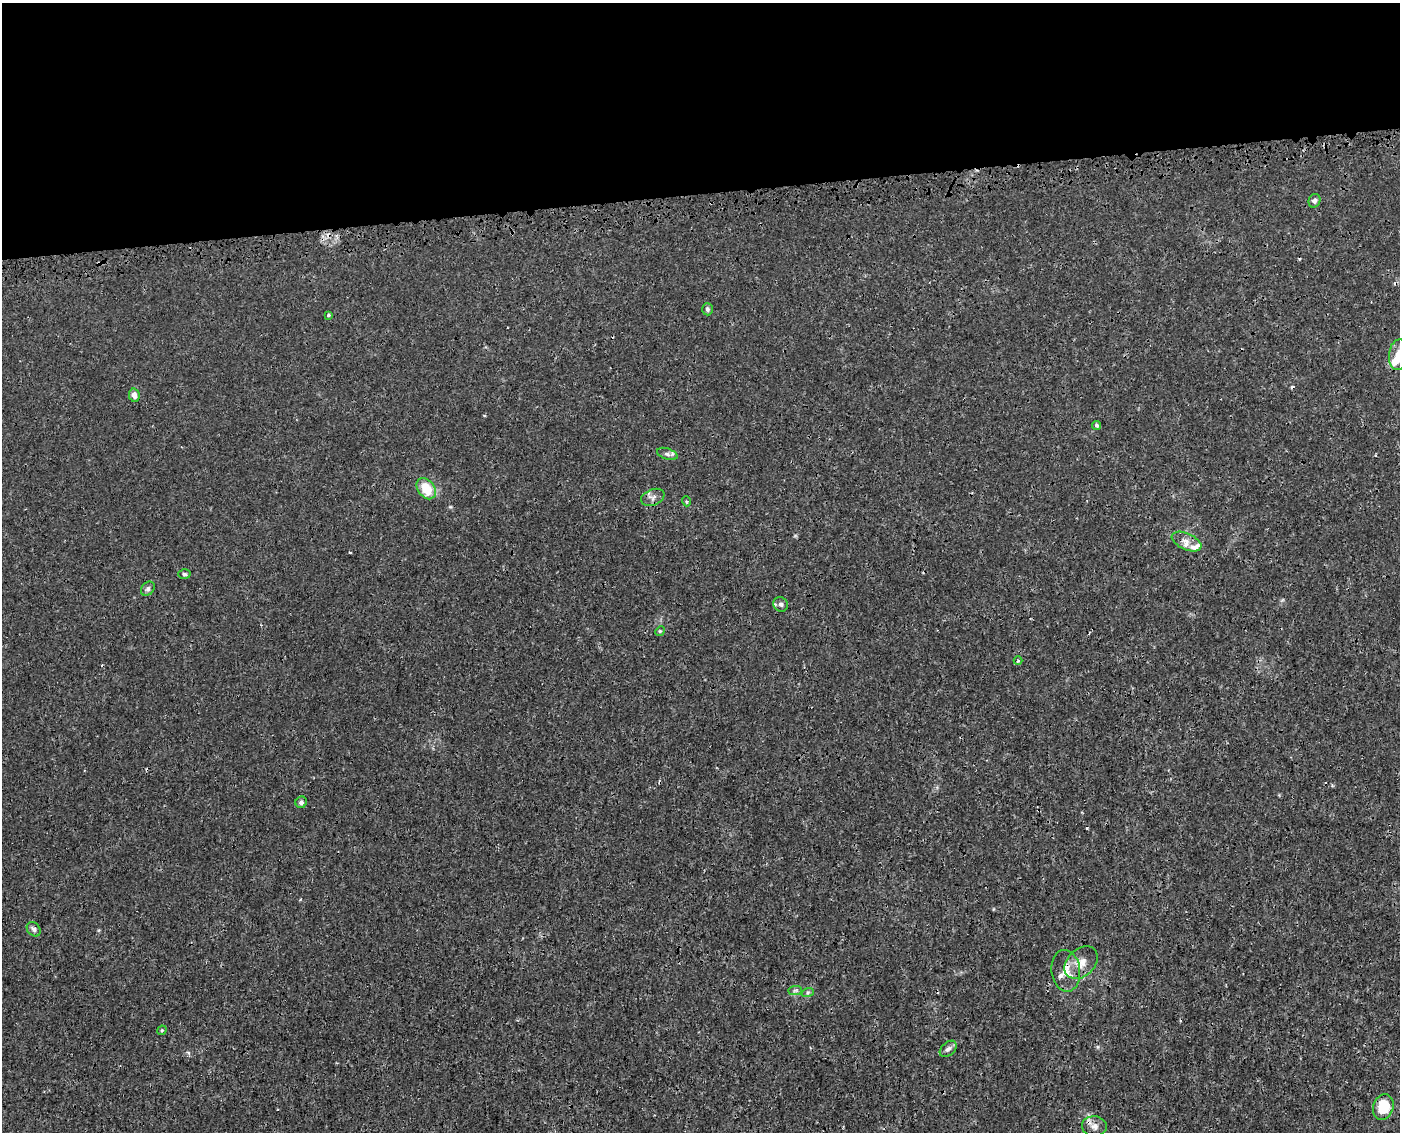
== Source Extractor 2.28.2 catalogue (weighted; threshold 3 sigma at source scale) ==
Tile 2 of 3 x 4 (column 2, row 1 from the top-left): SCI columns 1479-2876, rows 3443-4572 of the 4397 x 4623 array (HDU 1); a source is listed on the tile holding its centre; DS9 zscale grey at full resolution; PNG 1402 x 1134 px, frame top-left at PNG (2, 3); each listed source drawn as its Kron ellipse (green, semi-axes under 4 px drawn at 4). Shown black and unused: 17% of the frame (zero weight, under 3 of 4 exposures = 7% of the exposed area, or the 3 px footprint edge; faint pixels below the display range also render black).
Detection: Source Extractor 2.28.2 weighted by HDU 2 'WHT'; one run over the whole footprint, this tile lists its part. Background 0.00133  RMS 8.8e-04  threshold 0.00394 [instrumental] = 3 sigma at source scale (4.5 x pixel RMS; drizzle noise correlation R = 1.50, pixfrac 1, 0.0396/0.0396 arcsec/px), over >= 5 px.
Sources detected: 33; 5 cosmic-ray / hot-pixel residue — neither listed nor drawn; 2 inside a brighter listed object's ellipse — not listed separately; the other 26 listed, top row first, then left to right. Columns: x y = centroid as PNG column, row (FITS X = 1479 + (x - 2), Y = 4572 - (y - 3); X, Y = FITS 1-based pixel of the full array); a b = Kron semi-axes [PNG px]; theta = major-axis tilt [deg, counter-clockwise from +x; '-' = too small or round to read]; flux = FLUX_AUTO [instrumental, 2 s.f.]
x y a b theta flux
1314 201 7 5 69 0.26
707 309 6 5 - 0.19
328 315 3 3 - 0.13
1399 355 15 9 84 1.3
134 395 7 5 -78 0.45
1097 425 5 4 - 0.16
667 454 10 5 -19 0.28
426 489 12 8 -54 2
653 497 12 8 22 0.44
686 501 5 3 - 0.097
1186 541 16 8 -24 0.66
184 574 6 4 -4 0.16
148 589 8 6 46 0.23
781 604 7 7 - 0.27
660 631 5 4 - 0.097
1018 661 4 4 - 0.11
301 802 6 5 - 0.26
34 929 8 6 -49 0.26
1081 963 19 13 43 1.1
1066 971 21 14 -83 1.3
795 990 7 4 1 0.17
808 992 6 4 19 0.13
162 1030 5 4 - 0.097
948 1049 10 6 42 0.31
1383 1107 13 10 72 2.5
1094 1126 12 10 -5 0.55
Overlapping masked pixels (flux is a lower limit): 1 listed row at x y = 1066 971
Isophote crosses this tile's border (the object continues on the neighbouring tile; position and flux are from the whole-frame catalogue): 1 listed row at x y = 1399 355